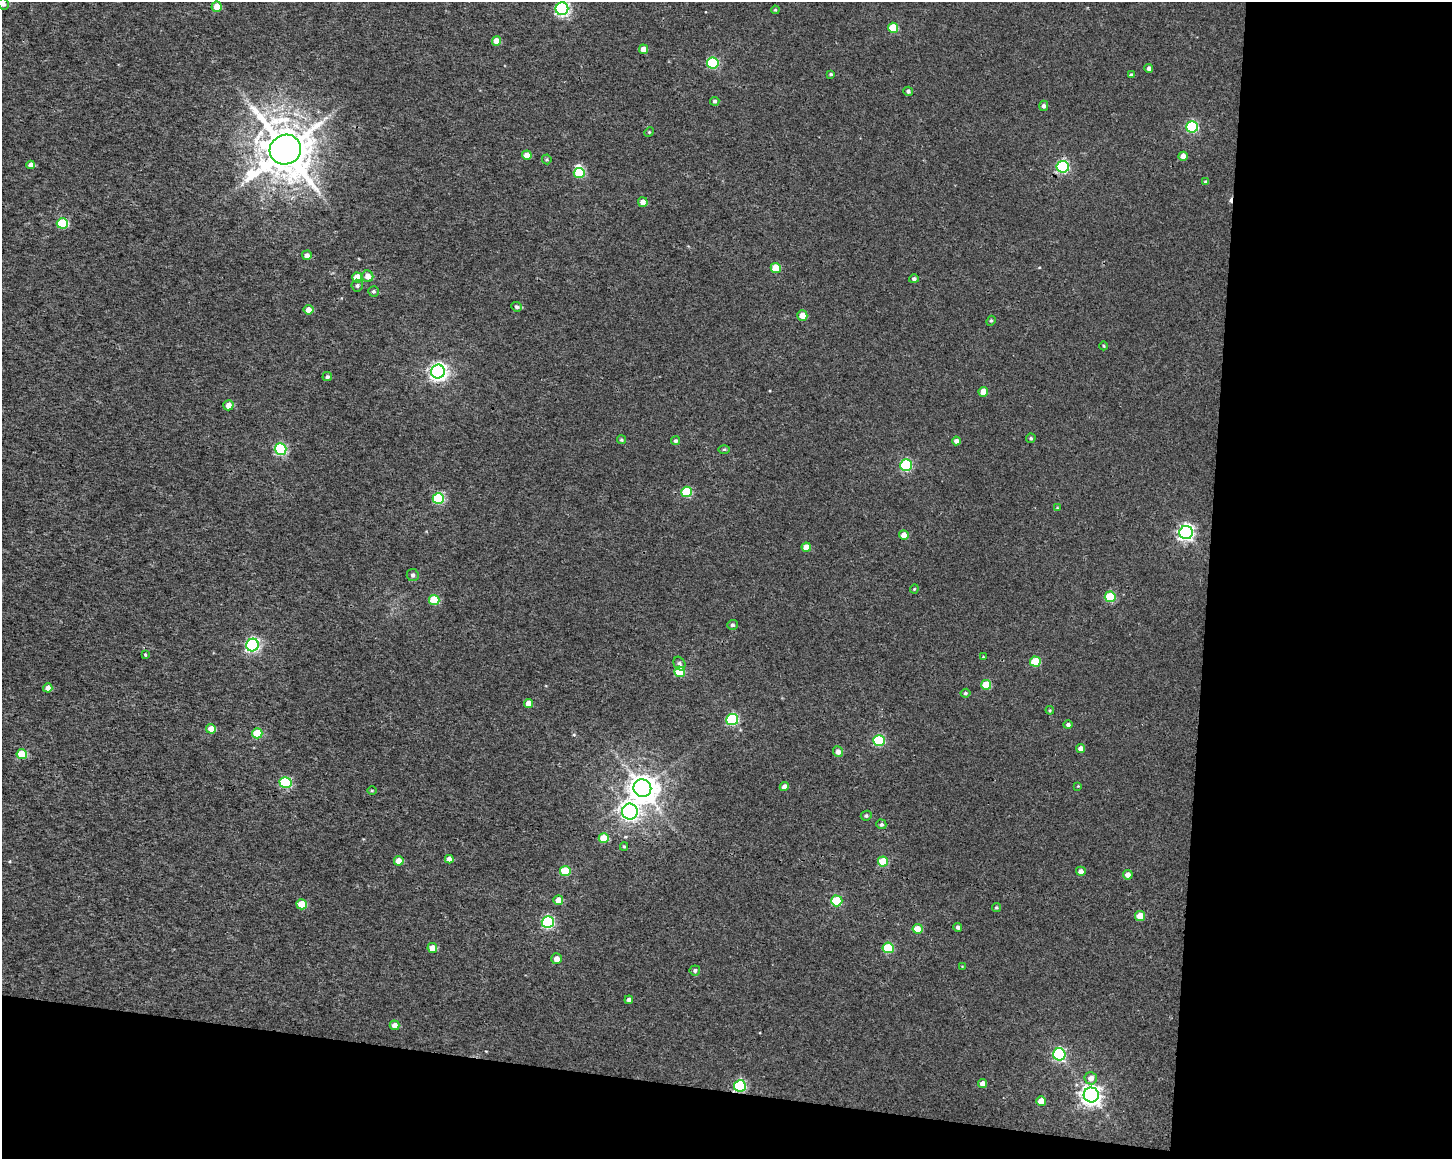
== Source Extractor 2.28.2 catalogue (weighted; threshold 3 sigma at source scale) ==
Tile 12 of 3 x 4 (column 3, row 4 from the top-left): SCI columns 3186-4635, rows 7-1163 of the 4868 x 4642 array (HDU 1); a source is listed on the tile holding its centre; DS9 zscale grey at full resolution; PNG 1454 x 1161 px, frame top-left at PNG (2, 2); each listed source drawn as its Kron ellipse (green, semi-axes under 4 px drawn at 4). Shown black and unused: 23% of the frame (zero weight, under 3 of 4 exposures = <1% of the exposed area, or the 3 px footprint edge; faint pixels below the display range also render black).
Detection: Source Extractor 2.28.2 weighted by HDU 2 'WHT'; one run over the whole footprint, this tile lists its part. Background 9.45e-04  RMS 0.0025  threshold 0.0111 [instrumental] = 3 sigma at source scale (4.5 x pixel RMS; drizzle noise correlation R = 1.50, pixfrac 1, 0.0396/0.0396 arcsec/px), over >= 5 px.
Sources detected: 118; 1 inside a brighter object's white glare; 1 cosmic-ray / hot-pixel residue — neither listed nor drawn; the other 116 listed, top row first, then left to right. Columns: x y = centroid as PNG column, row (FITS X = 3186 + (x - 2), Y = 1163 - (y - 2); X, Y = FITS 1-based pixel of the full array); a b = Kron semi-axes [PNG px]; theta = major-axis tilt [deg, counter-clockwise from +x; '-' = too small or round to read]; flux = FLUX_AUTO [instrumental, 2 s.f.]
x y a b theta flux
3 4 5 5 - 0.95
217 7 5 5 - 2.9
562 9 6 6 - 52
775 10 4 3 - 0.24
893 28 5 5 - 6.1
496 41 5 4 - 2.8
643 49 4 4 - 1.9
713 63 6 5 - 20
1149 68 4 4 - 0.93
831 74 4 3 - 0.34
1131 75 3 3 - 0.41
908 91 5 4 - 0.47
715 101 5 4 - 0.51
1044 106 5 4 - 0.72
1192 127 6 5 - 25
649 132 5 4 - 0.28
285 150 16 14 24 1300
527 155 5 4 - 2.6
1183 156 4 4 - 1.7
547 159 5 4 - 0.33
31 165 4 4 - 1.4
1063 167 6 6 - 34
579 173 5 5 - 9.9
1206 182 4 4 - 0.53
643 202 5 5 - 1.4
62 223 5 5 - 13
307 255 5 5 - 0.99
776 268 5 5 - 5.4
368 276 6 5 - 2.1
357 278 5 5 - 5.1
914 279 5 4 - 0.56
357 286 6 5 - 0.53
373 291 5 5 - 0.46
517 307 5 4 - 0.6
308 310 5 5 - 2
802 316 5 5 - 2.5
991 321 5 4 - 0.34
1104 346 4 3 - 0.24
438 372 7 7 - 98
327 377 5 4 - 0.6
983 392 5 4 - 2.9
228 405 5 5 - 1.9
1031 438 5 4 - 0.48
621 440 4 4 - 0.38
675 441 4 4 - 0.5
956 441 4 4 - 1
280 449 6 5 - 27
724 449 5 3 - 0.32
906 465 6 6 - 27
687 492 5 5 - 11
438 499 6 5 - 19
1057 508 4 3 - 0.18
1186 532 7 6 - 77
904 535 5 4 - 2.1
806 547 4 4 - 2.4
413 575 6 6 - 0.78
914 589 4 4 - 0.28
1110 597 5 5 - 12
434 600 5 5 - 8.6
732 625 5 5 - 0.52
252 645 6 6 - 48
145 654 4 3 - 0.23
983 657 3 2 - 0.17
1035 661 5 5 - 8.1
679 663 7 5 -59 0.73
680 672 5 5 - 9.3
986 685 5 5 - 5.8
48 688 4 4 - 1.7
965 693 5 4 - 0.5
528 704 4 4 - 2.4
1050 710 4 4 - 0.25
732 719 6 5 - 24
1068 725 4 4 - 0.64
211 729 5 5 - 2.2
257 733 5 5 - 7.4
879 740 6 5 - 19
1081 748 4 4 - 1.4
838 752 5 5 - 1.4
22 754 5 5 - 6.5
286 782 6 5 - 21
1078 786 3 3 - 0.17
784 787 5 4 - 1.2
642 788 9 8 - 370
372 790 5 3 - 0.24
630 812 8 8 - 96
866 816 5 5 - 0.46
881 824 5 4 - 0.5
604 838 5 5 - 5
624 846 4 4 - 0.26
449 859 4 4 - 1.5
399 861 5 5 - 2.6
883 861 5 5 - 6.5
565 871 5 5 - 9.1
1081 871 5 4 - 1.2
1128 875 5 4 - 1.3
558 900 5 5 - 3
837 901 5 5 - 11
302 904 5 5 - 6.2
996 907 4 4 - 0.33
1140 916 5 5 - 4.4
548 922 6 6 - 30
958 927 4 4 - 0.61
918 929 5 5 - 3.9
432 948 5 4 - 2.4
888 948 5 5 - 11
556 959 5 5 - 1.7
962 966 4 3 - 0.16
695 970 5 5 - 0.6
629 1000 4 4 - 0.84
395 1025 5 5 - 2
1059 1054 6 6 - 32
1091 1078 6 6 - 1.7
983 1083 4 4 - 1.7
740 1086 6 6 - 28
1091 1095 7 7 - 140
1041 1101 5 5 - 3.2
Overlapping masked pixels (flux is a lower limit): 1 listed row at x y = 740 1086
Isophote crosses this tile's border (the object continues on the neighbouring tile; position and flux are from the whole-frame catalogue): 2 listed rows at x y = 3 4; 562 9